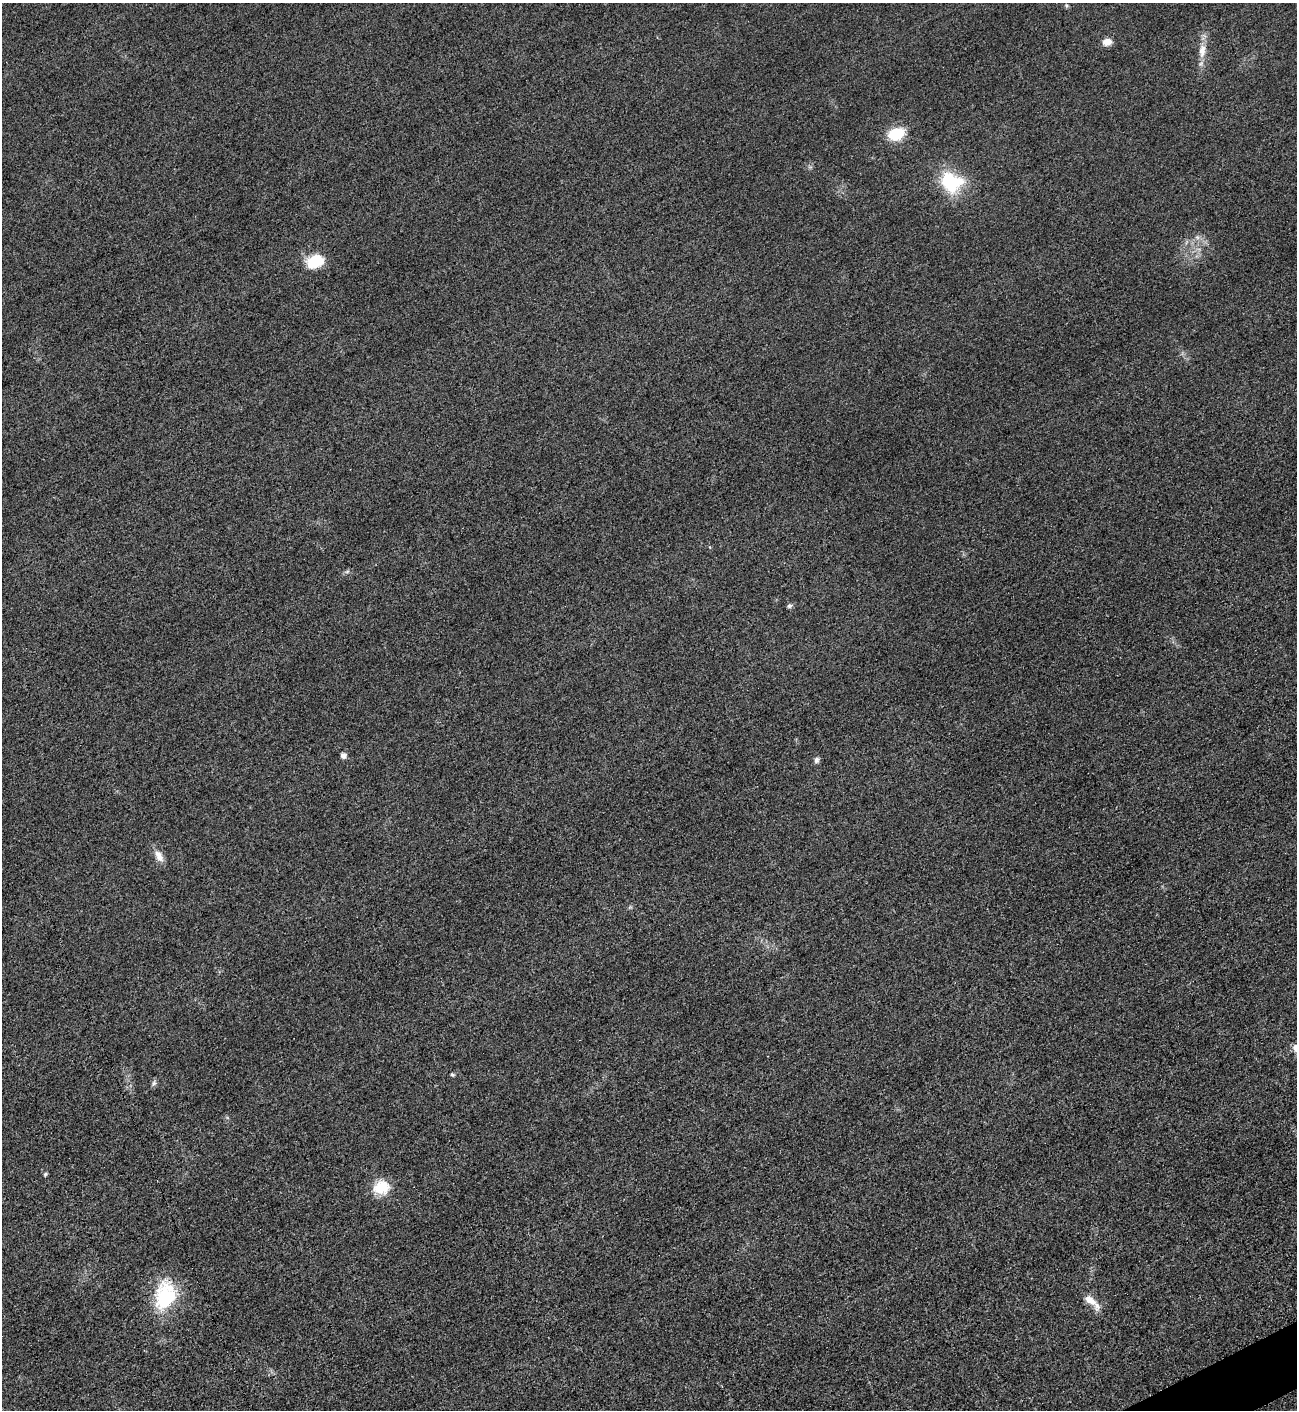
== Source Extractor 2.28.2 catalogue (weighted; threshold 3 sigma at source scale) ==
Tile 6 of 4 x 4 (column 2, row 2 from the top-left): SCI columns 1593-2887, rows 2827-4234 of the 5642 x 5652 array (HDU 1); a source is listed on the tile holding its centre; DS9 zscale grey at full resolution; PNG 1299 x 1412 px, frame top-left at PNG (2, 3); no overlay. Shown black and unused: <1% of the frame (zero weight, under 3 of 5 exposures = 1% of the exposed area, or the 3 px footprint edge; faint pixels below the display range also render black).
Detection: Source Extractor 2.28.2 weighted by HDU 2 'WHT'; one run over the whole footprint, this tile lists its part. Background 0.0193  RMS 0.0051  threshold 0.0227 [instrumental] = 3 sigma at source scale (4.5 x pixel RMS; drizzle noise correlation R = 1.50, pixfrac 1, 0.05/0.05 arcsec/px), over >= 5 px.
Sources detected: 19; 1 inside a brighter object's white glare — not listed; the other 18 listed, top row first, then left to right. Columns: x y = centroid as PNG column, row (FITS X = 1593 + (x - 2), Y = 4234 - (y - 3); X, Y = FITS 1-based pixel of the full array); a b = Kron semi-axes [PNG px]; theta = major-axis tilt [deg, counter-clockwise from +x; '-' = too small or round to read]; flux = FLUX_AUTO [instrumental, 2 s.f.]
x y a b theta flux
1067 6 6 4 -71 0.67
1107 42 9 7 15 5
1202 51 21 10 86 6.4
896 134 16 12 22 17
949 181 28 19 -64 26
1197 237 7 4 -19 1.1
315 261 21 14 21 14
347 572 7 4 20 0.92
789 606 7 5 16 1
343 756 6 5 - 2.4
816 760 8 6 79 1.6
159 856 17 9 -63 4.3
452 1074 5 4 - 0.84
154 1083 8 6 63 1.3
45 1174 6 4 68 0.7
381 1187 19 16 18 12
165 1296 37 26 74 31
1090 1300 25 10 -47 6.2